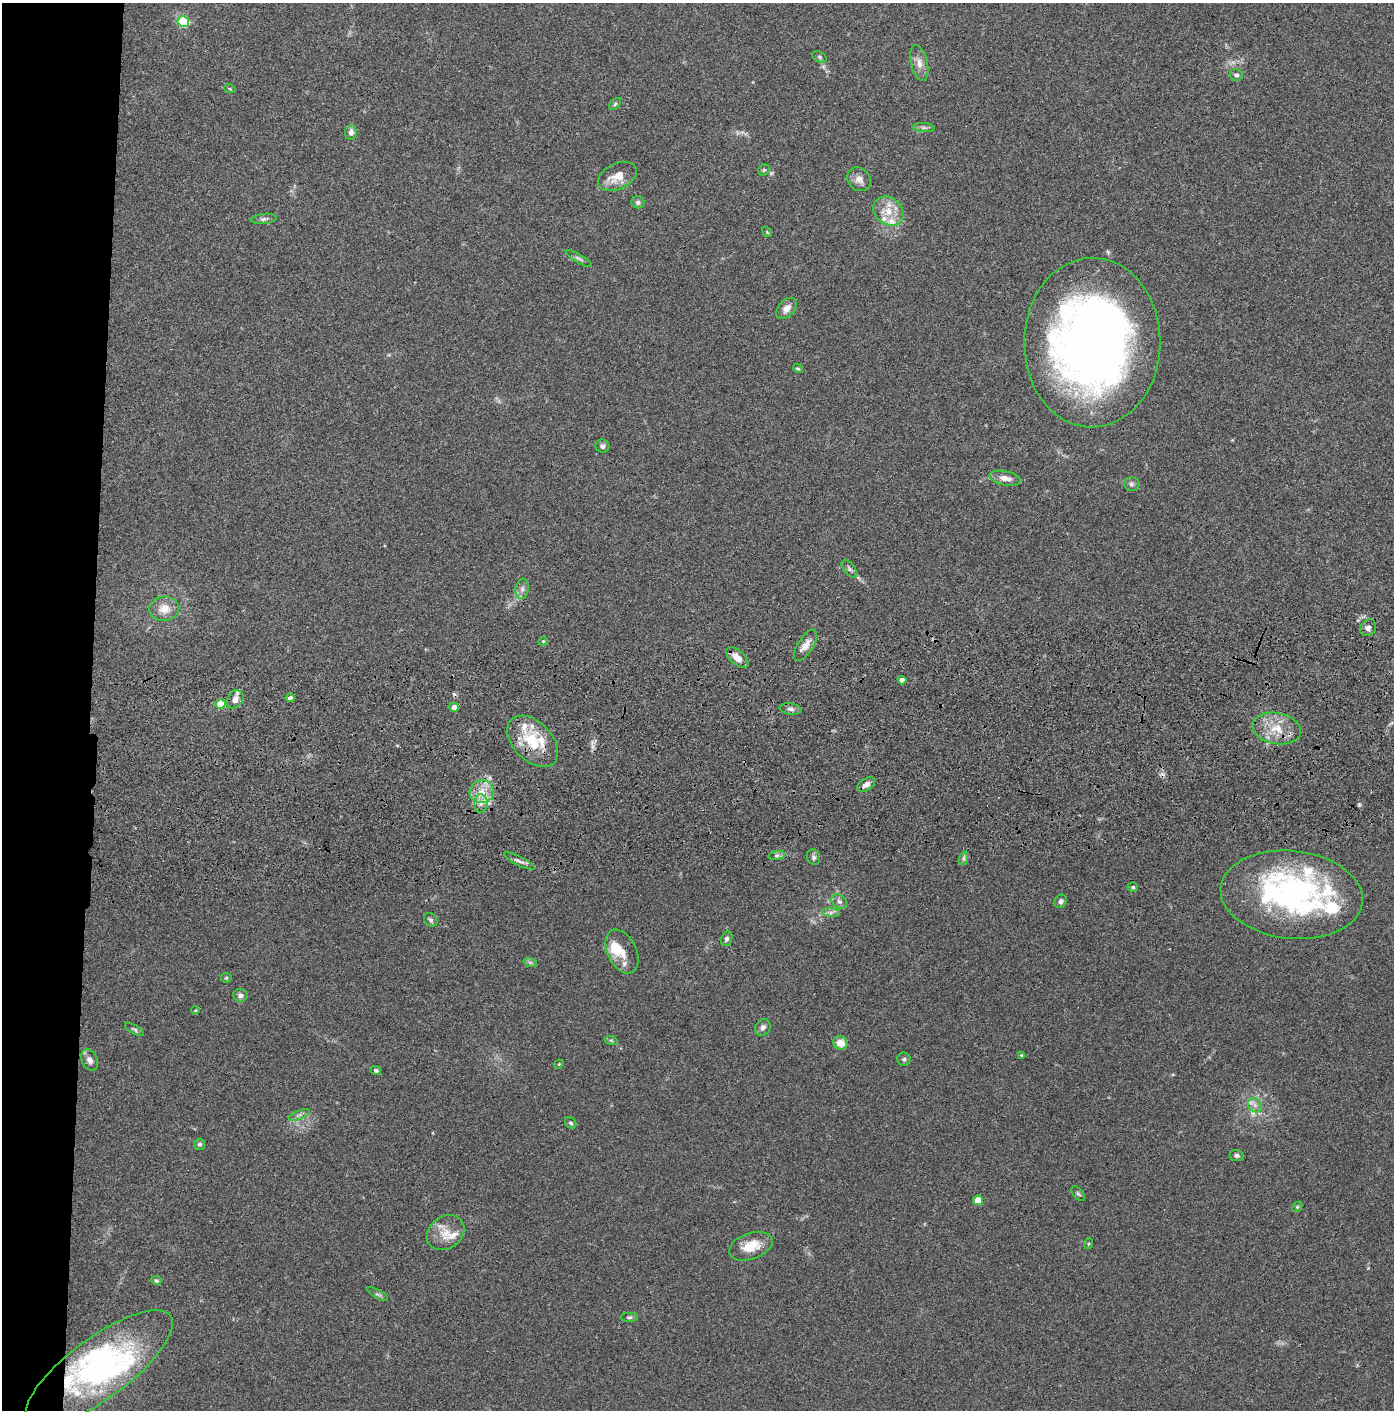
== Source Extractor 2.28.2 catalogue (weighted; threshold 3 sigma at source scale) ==
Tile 4 of 3 x 3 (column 1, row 2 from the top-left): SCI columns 51-1442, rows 1526-2933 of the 4276 x 4457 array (HDU 1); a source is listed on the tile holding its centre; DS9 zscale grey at full resolution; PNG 1396 x 1412 px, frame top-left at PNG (2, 3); each listed source drawn as its Kron ellipse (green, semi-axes under 4 px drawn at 4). Shown black and unused: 7% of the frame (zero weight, under 3 of 4 exposures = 6% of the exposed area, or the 3 px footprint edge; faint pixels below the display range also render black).
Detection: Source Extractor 2.28.2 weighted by HDU 2 'WHT'; one run over the whole footprint, this tile lists its part. Background 0.0841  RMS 0.0061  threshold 0.0273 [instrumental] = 3 sigma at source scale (4.5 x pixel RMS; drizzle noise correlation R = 1.50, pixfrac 1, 0.05/0.05 arcsec/px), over >= 5 px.
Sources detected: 95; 2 inside a brighter object's white glare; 2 cosmic-ray / hot-pixel residue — neither listed nor drawn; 11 inside a brighter listed object's ellipse — not listed separately; the other 80 listed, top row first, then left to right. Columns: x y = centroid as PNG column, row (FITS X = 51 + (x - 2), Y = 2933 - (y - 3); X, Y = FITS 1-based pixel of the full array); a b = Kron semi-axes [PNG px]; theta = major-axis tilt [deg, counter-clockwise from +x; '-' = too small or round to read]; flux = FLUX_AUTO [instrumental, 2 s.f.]
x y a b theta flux
183 22 5 5 - 47
820 57 8 5 -27 1.1
919 63 18 8 -77 5.2
1236 75 6 6 - 1.7
230 89 6 3 -19 0.57
615 104 7 4 46 1.1
924 128 11 4 -5 1.6
351 132 7 6 - 3.1
764 170 6 5 - 0.93
617 176 21 13 25 10
859 179 13 11 -45 4.1
638 202 6 6 - 1.7
888 211 16 13 -40 10
264 219 12 5 7 1.8
767 232 5 3 - 0.5
579 259 15 4 -30 1.6
786 308 12 8 48 4.5
1092 343 85 68 89 500
798 368 5 4 - 0.78
602 446 7 6 - 2
1005 478 16 7 -10 4.9
1131 484 7 7 - 1.5
849 569 10 5 -53 1.6
522 589 10 6 81 2.5
164 609 15 12 5 8.1
1368 628 9 7 53 2.3
543 641 4 4 - 0.68
806 645 18 7 57 4.9
737 657 13 7 -41 6.4
902 680 4 4 - 3.5
290 698 4 4 - 2.8
235 699 10 7 53 4.3
221 704 5 4 - 16
454 707 5 4 - 4
791 709 11 5 -9 2.2
1277 729 24 15 -10 15
533 741 30 19 -46 25
866 784 10 6 32 3
482 792 12 11 - 8
481 803 9 7 89 3.1
777 856 8 4 9 1.6
814 857 8 6 -68 1.7
964 858 7 4 71 1.3
519 861 16 4 -26 2.3
1133 887 5 4 - 0.91
1292 895 71 44 -6 170
839 901 8 6 -35 2.1
1061 901 7 5 62 1.7
831 912 8 4 -8 1.7
431 920 7 6 - 1.5
726 939 7 5 75 1.7
622 952 23 14 -64 9.7
530 962 7 4 -19 1.1
226 978 5 5 - 0.77
240 995 7 6 - 2.1
195 1010 4 4 - 0.56
763 1027 9 7 54 2.2
134 1029 10 4 -29 1.2
611 1040 6 4 -19 0.78
840 1043 7 6 - 7.7
1022 1055 4 3 - 0.74
904 1059 6 6 - 1.2
90 1060 11 7 -64 3.4
559 1064 5 4 - 0.64
376 1070 5 4 - 1.4
1255 1105 8 6 -46 2.4
300 1115 11 4 22 1.9
571 1123 6 5 - 1.1
200 1144 6 5 - 1.3
1236 1155 7 5 -7 1.6
1078 1194 9 5 -51 1.1
978 1200 5 4 - 12
1297 1207 5 4 - 0.84
446 1233 20 16 36 10
1088 1244 5 3 - 0.52
751 1246 22 13 19 13
156 1280 5 4 - 1
378 1294 11 4 -29 1.3
629 1317 9 4 0 1.1
99 1369 89 30 37 130
Overlapping masked pixels (flux is a lower limit): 3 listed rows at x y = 533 741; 482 792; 1292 895